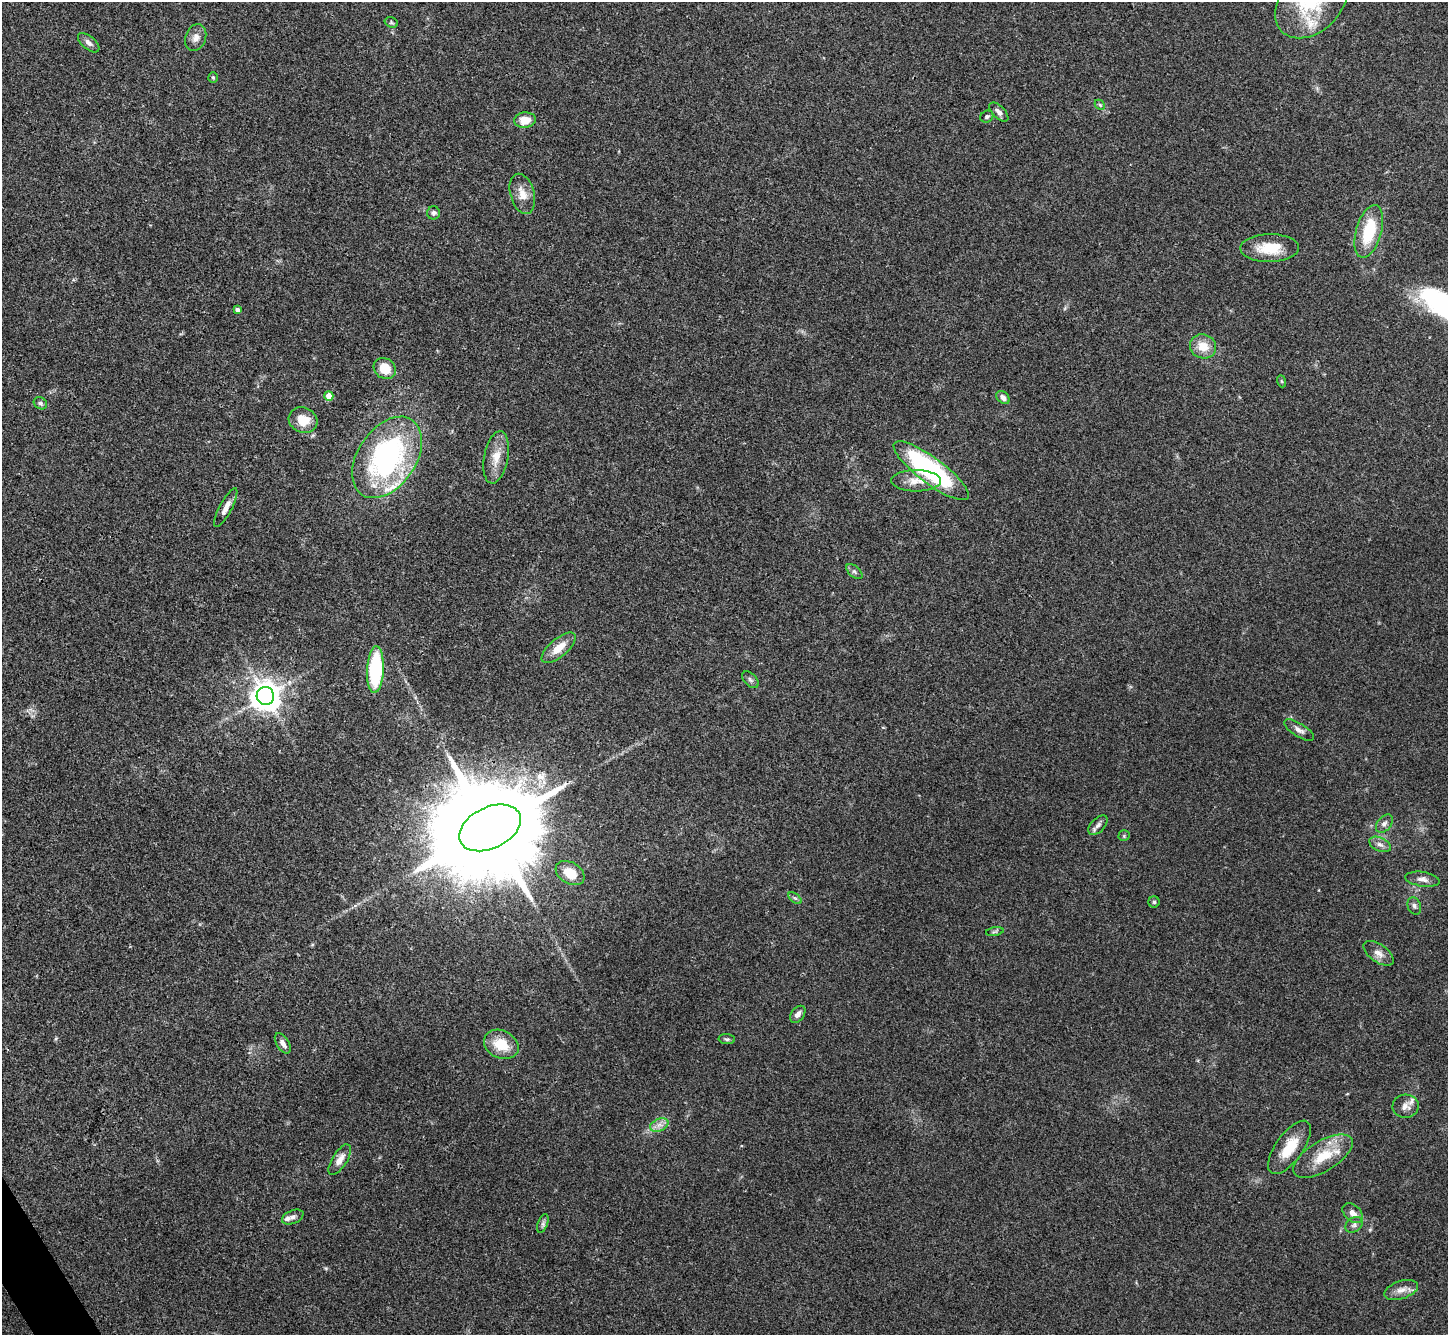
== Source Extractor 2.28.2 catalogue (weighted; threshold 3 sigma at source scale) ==
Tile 7 of 4 x 4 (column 3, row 2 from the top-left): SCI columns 2893-4338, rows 2819-4151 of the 5785 x 5776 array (HDU 1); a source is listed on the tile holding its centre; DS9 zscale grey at full resolution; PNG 1450 x 1337 px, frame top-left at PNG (2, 2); each listed source drawn as its Kron ellipse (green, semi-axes under 4 px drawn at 4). Shown black and unused: <1% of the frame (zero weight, under 3 of 4 exposures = <1% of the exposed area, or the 3 px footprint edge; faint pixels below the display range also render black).
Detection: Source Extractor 2.28.2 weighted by HDU 2 'WHT'; one run over the whole footprint, this tile lists its part. Background 0.0707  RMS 0.0055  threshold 0.0248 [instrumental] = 3 sigma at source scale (4.5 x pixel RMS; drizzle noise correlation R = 1.50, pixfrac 1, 0.05/0.05 arcsec/px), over >= 5 px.
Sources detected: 63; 5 inside a brighter listed object's ellipse — not listed separately; the other 58 listed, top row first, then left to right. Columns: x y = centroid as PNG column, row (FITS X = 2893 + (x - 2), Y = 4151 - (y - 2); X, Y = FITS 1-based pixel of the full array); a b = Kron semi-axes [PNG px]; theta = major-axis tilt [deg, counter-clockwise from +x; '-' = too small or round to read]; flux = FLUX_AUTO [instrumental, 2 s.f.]
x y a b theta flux
1311 2 41 29 44 37
391 22 7 5 -18 0.86
196 37 14 10 71 4
89 43 13 6 -39 2.6
213 78 5 4 - 0.73
1100 105 6 4 -46 0.83
999 112 12 6 -45 2.6
987 117 7 5 30 1.1
525 120 11 7 4 8
522 194 20 12 -75 7.1
434 213 6 6 - 1.6
1369 231 27 12 74 24
1270 248 29 14 1 15
237 310 4 4 - 1.6
1203 346 13 12 - 8.7
385 369 12 10 -38 10
1281 381 6 4 -70 0.66
329 396 5 4 - 5.9
1003 397 7 5 -44 2.4
40 403 7 5 -32 1.2
303 420 15 12 -27 9.5
387 457 45 29 56 110
496 457 26 12 79 9.4
931 471 46 13 -37 91
916 481 25 10 0 7.5
226 508 21 6 62 4.4
854 571 10 5 -41 1.4
559 648 21 9 40 8.3
375 670 23 8 87 49
750 680 10 6 -45 1.6
265 696 9 8 - 810
1299 730 17 6 -32 2.9
1384 824 10 7 49 2.1
1098 825 12 7 46 2.2
490 828 33 20 25 19000
1124 836 5 5 - 0.76
1380 844 11 6 -25 2.6
570 873 15 10 -32 11
1422 879 17 7 -8 3.4
795 898 7 4 -36 1.1
1154 902 5 5 - 0.84
1414 906 9 6 -70 1.7
995 932 9 4 9 0.95
1379 953 17 9 -35 4.1
798 1014 9 6 51 2.8
727 1039 8 5 -5 1.1
283 1043 11 6 -59 2.6
501 1044 18 13 -26 14
1405 1106 13 11 3 3.8
659 1125 10 6 24 2.8
1289 1147 31 13 54 15
1323 1156 33 15 31 16
340 1160 17 7 58 5.1
1353 1213 12 8 -43 3.5
293 1217 11 6 23 2.1
543 1224 10 5 69 1.5
1354 1225 9 7 31 1.8
1401 1290 17 9 18 4.5
Overlapping masked pixels (flux is a lower limit): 1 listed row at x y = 490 828
Isophote crosses this tile's border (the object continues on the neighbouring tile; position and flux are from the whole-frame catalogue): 1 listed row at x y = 1311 2